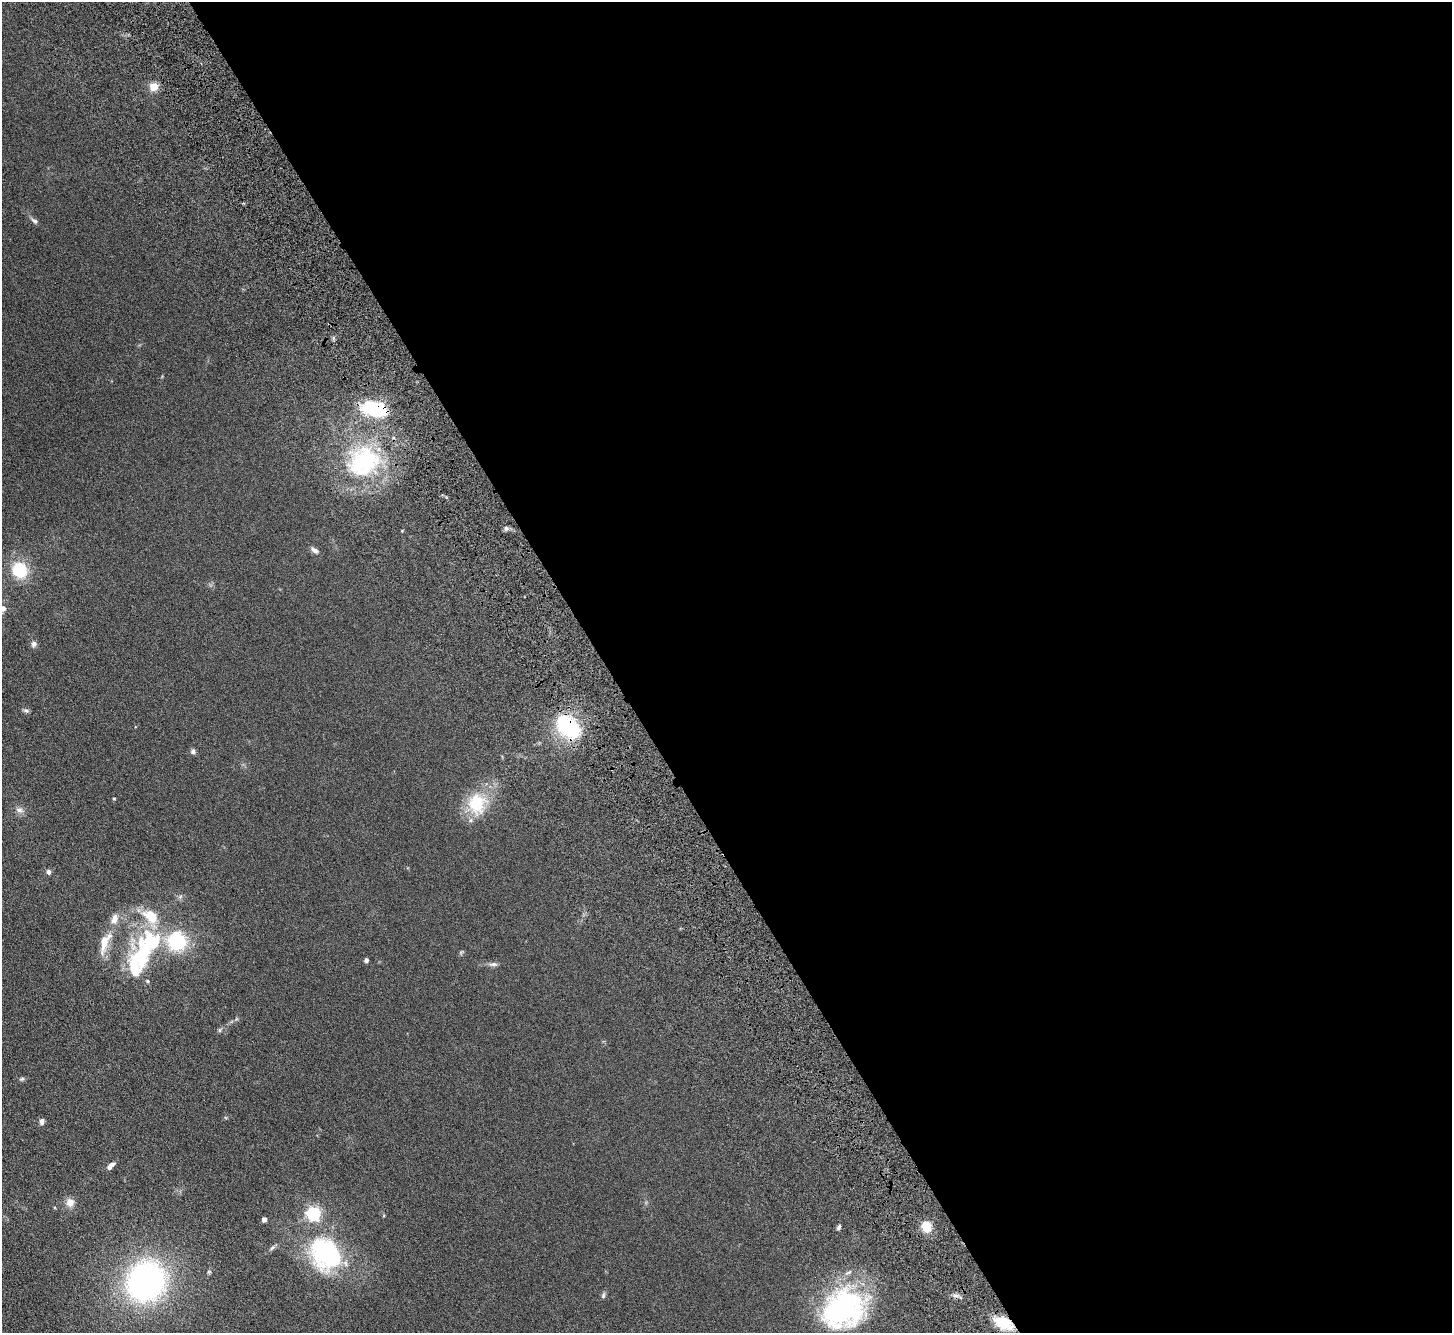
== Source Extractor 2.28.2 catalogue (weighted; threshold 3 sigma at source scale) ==
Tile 8 of 4 x 4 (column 4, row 2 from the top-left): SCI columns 4455-5904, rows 2904-4234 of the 6006 x 5937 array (HDU 1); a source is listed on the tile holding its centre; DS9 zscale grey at full resolution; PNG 1454 x 1335 px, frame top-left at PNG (2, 2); no overlay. Shown black and unused: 58% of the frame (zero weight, under 4 of 8 exposures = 5% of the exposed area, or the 3 px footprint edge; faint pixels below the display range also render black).
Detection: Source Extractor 2.28.2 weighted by HDU 2 'WHT'; one run over the whole footprint, this tile lists its part. Background 0.0462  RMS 0.0061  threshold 0.025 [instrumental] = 3 sigma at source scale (4.09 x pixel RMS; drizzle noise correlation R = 1.36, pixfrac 0.8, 0.05/0.05 arcsec/px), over >= 5 px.
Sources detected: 43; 1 inside a brighter object's white glare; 1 cosmic-ray / hot-pixel residue — not listed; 3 inside a brighter listed object's ellipse — not listed separately; the other 38 listed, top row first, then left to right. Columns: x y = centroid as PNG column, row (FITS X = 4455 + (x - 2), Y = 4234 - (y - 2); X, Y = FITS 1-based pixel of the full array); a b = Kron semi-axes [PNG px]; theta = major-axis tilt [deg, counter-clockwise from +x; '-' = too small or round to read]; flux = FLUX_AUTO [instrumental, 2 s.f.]
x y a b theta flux
154 87 11 10 - 4.3
35 221 10 6 -33 1.4
374 409 28 15 -14 30
364 462 48 40 38 59
506 528 6 4 -44 1
314 550 10 6 -33 1.7
19 570 20 17 -55 16
3 608 8 7 - 2.3
34 644 8 7 - 1.5
26 711 8 5 -15 1
568 727 27 16 -45 37
193 751 7 6 - 1.2
114 798 4 3 - 0.38
477 804 28 23 -89 21
19 810 11 7 -20 2.1
49 872 6 5 - 1.3
114 919 15 8 71 3.9
152 941 31 25 -19 36
104 943 26 9 79 8.7
366 960 5 5 - 1
493 964 12 5 0 1.6
147 981 5 4 - 0.6
220 1030 6 4 90 0.7
22 1079 7 5 21 0.83
42 1121 7 5 78 1.7
110 1166 9 4 43 2.5
70 1202 11 10 - 3.5
313 1213 6 6 - 100
264 1219 4 4 - 2.8
926 1226 10 8 -65 8.5
839 1227 6 4 59 1
272 1248 8 4 45 1
326 1254 31 24 -53 69
209 1271 6 5 - 0.68
146 1281 30 27 56 160
603 1295 9 5 77 1
843 1309 52 41 34 78
1003 1323 17 10 -24 15
Overlapping masked pixels (flux is a lower limit): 3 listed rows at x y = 374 409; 568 727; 1003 1323
Isophote crosses this tile's border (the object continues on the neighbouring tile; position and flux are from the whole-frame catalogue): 1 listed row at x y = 3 608